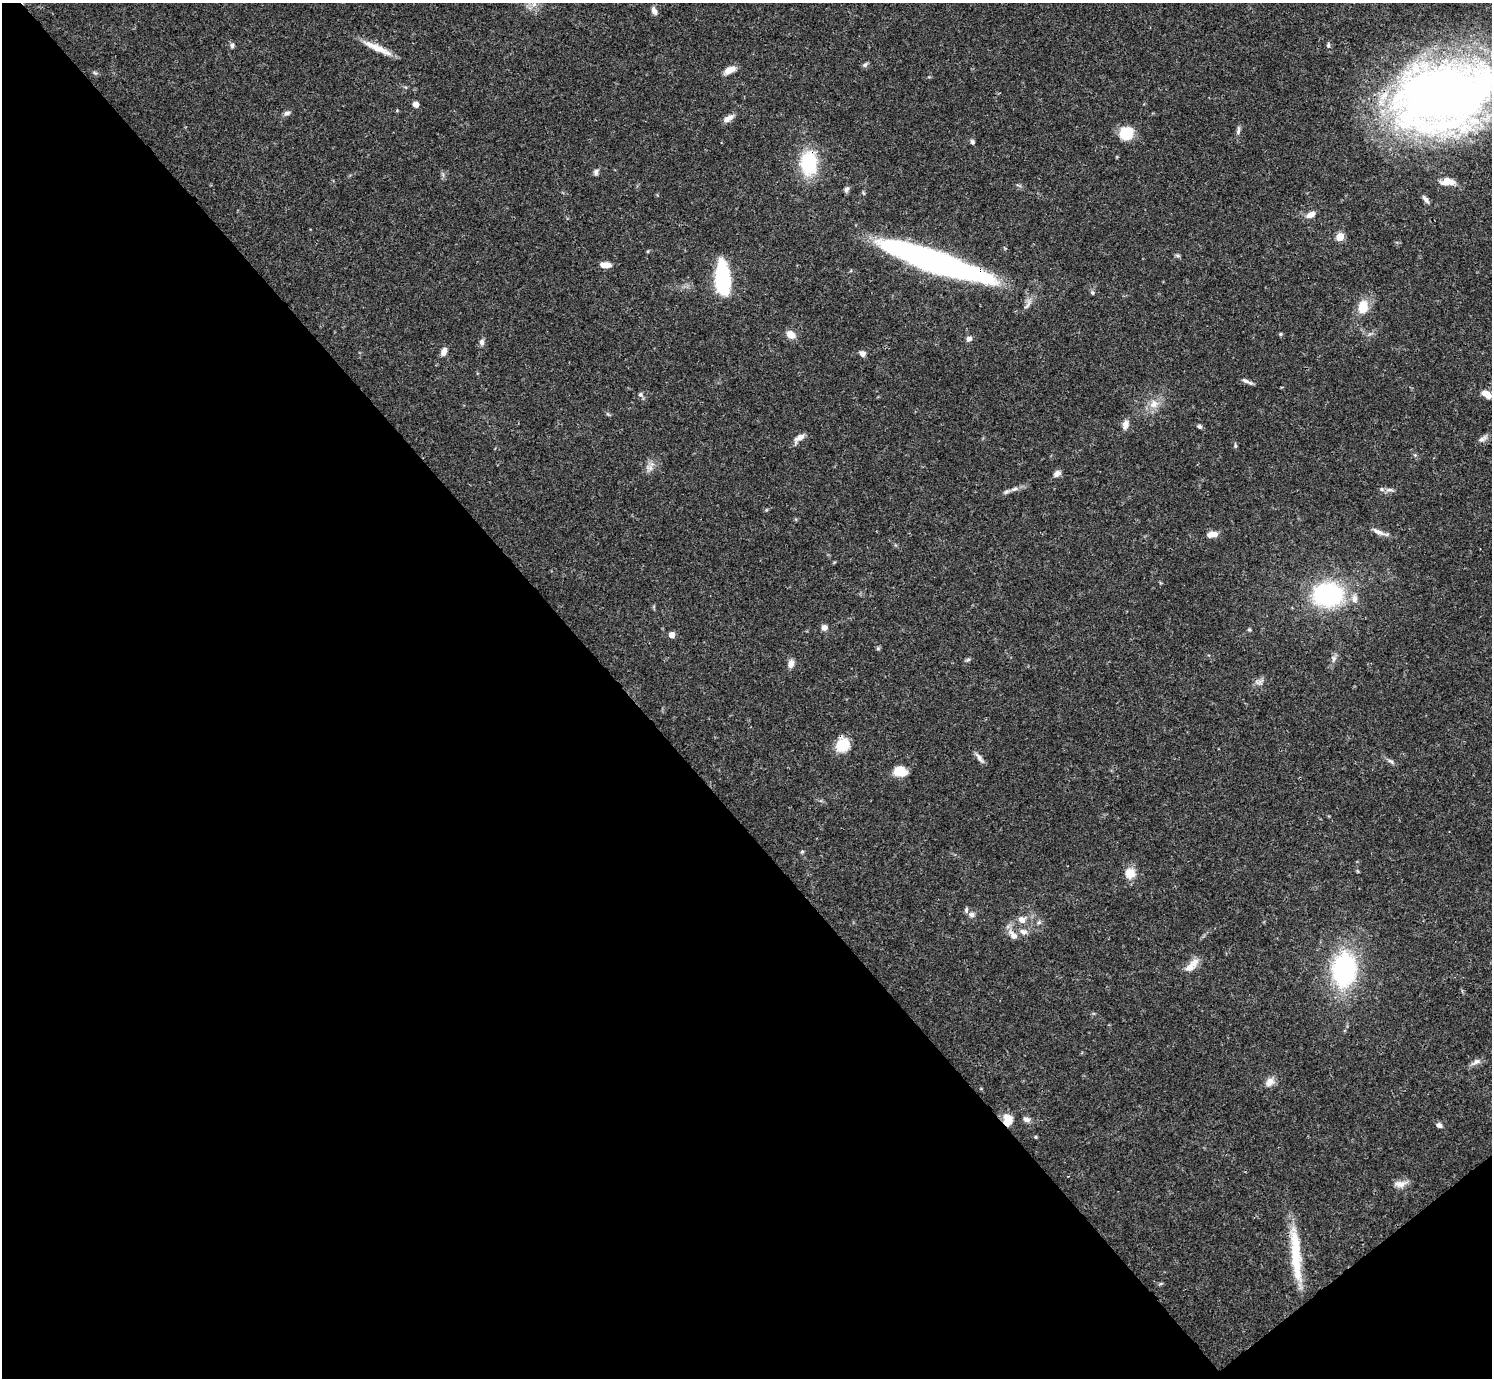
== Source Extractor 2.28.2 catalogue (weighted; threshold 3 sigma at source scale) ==
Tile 14 of 4 x 4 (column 2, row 4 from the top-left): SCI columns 1491-2980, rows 159-1534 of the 5963 x 5960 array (HDU 1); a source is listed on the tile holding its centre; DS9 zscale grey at full resolution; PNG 1494 x 1380 px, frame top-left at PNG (2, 3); no overlay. Shown black and unused: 43% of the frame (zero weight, under 3 of 4 exposures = <1% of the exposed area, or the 3 px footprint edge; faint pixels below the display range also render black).
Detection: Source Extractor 2.28.2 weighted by HDU 2 'WHT'; one run over the whole footprint, this tile lists its part. Background 0.0406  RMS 0.0027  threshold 0.012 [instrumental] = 3 sigma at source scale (4.5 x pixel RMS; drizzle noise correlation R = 1.50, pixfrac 1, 0.05/0.05 arcsec/px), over >= 5 px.
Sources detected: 83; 3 inside a brighter listed object's ellipse — not listed separately; the other 80 listed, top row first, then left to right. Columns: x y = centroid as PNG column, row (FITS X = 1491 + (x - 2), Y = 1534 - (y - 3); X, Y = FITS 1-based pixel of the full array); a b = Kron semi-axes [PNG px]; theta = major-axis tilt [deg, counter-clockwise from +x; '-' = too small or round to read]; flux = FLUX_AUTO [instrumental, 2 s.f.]
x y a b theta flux
534 4 7 6 - 1.1
654 11 11 6 -69 1.2
232 45 6 5 - 0.63
1328 45 7 5 -90 0.5
377 48 41 7 -24 4.3
865 65 8 5 47 0.58
730 70 14 7 26 2.3
1445 95 80 53 14 300
416 104 6 5 - 1.3
287 113 9 6 21 0.87
728 118 14 7 31 1.7
1238 130 13 5 81 0.81
1126 133 13 12 - 7.7
972 142 6 5 - 0.58
809 163 29 19 -89 14
596 172 8 6 72 0.81
1447 182 17 9 -1 2.9
846 189 8 5 69 0.73
1426 200 13 5 -51 0.97
1311 215 10 6 28 1.9
1340 237 5 5 - 8.2
1177 255 7 4 -19 0.43
934 262 101 17 -19 110
605 265 12 6 -3 2.3
723 279 29 11 -86 28
1092 293 6 6 - 0.48
1363 307 15 11 79 4.8
1280 334 5 4 - 0.32
791 335 11 8 -34 2.5
969 339 7 6 - 0.92
482 342 8 6 -90 0.95
444 351 10 6 66 1.5
862 354 8 6 -50 1
1247 382 15 4 -24 0.92
1484 393 10 7 -8 2
640 394 6 6 - 0.7
1154 404 13 11 53 2.8
1125 424 10 7 69 1.7
1199 426 6 5 - 0.55
799 438 15 7 37 1.7
1483 438 14 6 33 1.1
1235 446 6 4 82 0.39
1415 455 5 5 - 0.36
650 468 9 8 - 1.4
1057 473 10 7 38 1.2
1014 489 11 5 20 1.1
1389 490 9 4 0 0.86
1379 532 20 6 -25 1.7
1213 534 13 6 6 2.1
1328 594 25 19 0 37
1354 599 11 8 -87 1.7
824 627 7 6 - 1.2
1249 630 5 4 - 0.4
672 635 5 5 - 2.3
878 648 6 5 - 0.39
1333 659 10 7 -85 0.96
968 660 7 4 2 0.44
791 664 10 7 76 1.6
1259 682 13 6 28 1.1
843 745 15 12 51 6.8
979 758 15 5 -55 1.1
1391 761 8 5 -27 0.69
899 771 11 8 -9 7
802 852 5 5 - 0.37
1130 873 14 13 - 3.3
971 915 8 7 - 1
1022 920 10 9 - 1.9
1039 922 6 4 45 0.5
1023 931 12 7 -12 1.4
1013 935 12 7 -50 2
1191 966 23 9 46 3
1344 970 26 19 85 44
1476 1062 14 7 32 1.2
1270 1082 12 8 47 2.1
1026 1119 9 6 -22 1.1
1008 1120 14 10 -83 3.7
1439 1125 7 5 -29 0.97
1036 1137 4 4 - 0.29
1400 1184 18 8 4 2
1296 1254 65 10 -85 13
Overlapping masked pixels (flux is a lower limit): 4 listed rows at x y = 1445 95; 809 163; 934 262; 1008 1120
Isophote crosses this tile's border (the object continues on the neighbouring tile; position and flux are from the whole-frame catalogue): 1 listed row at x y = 1445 95